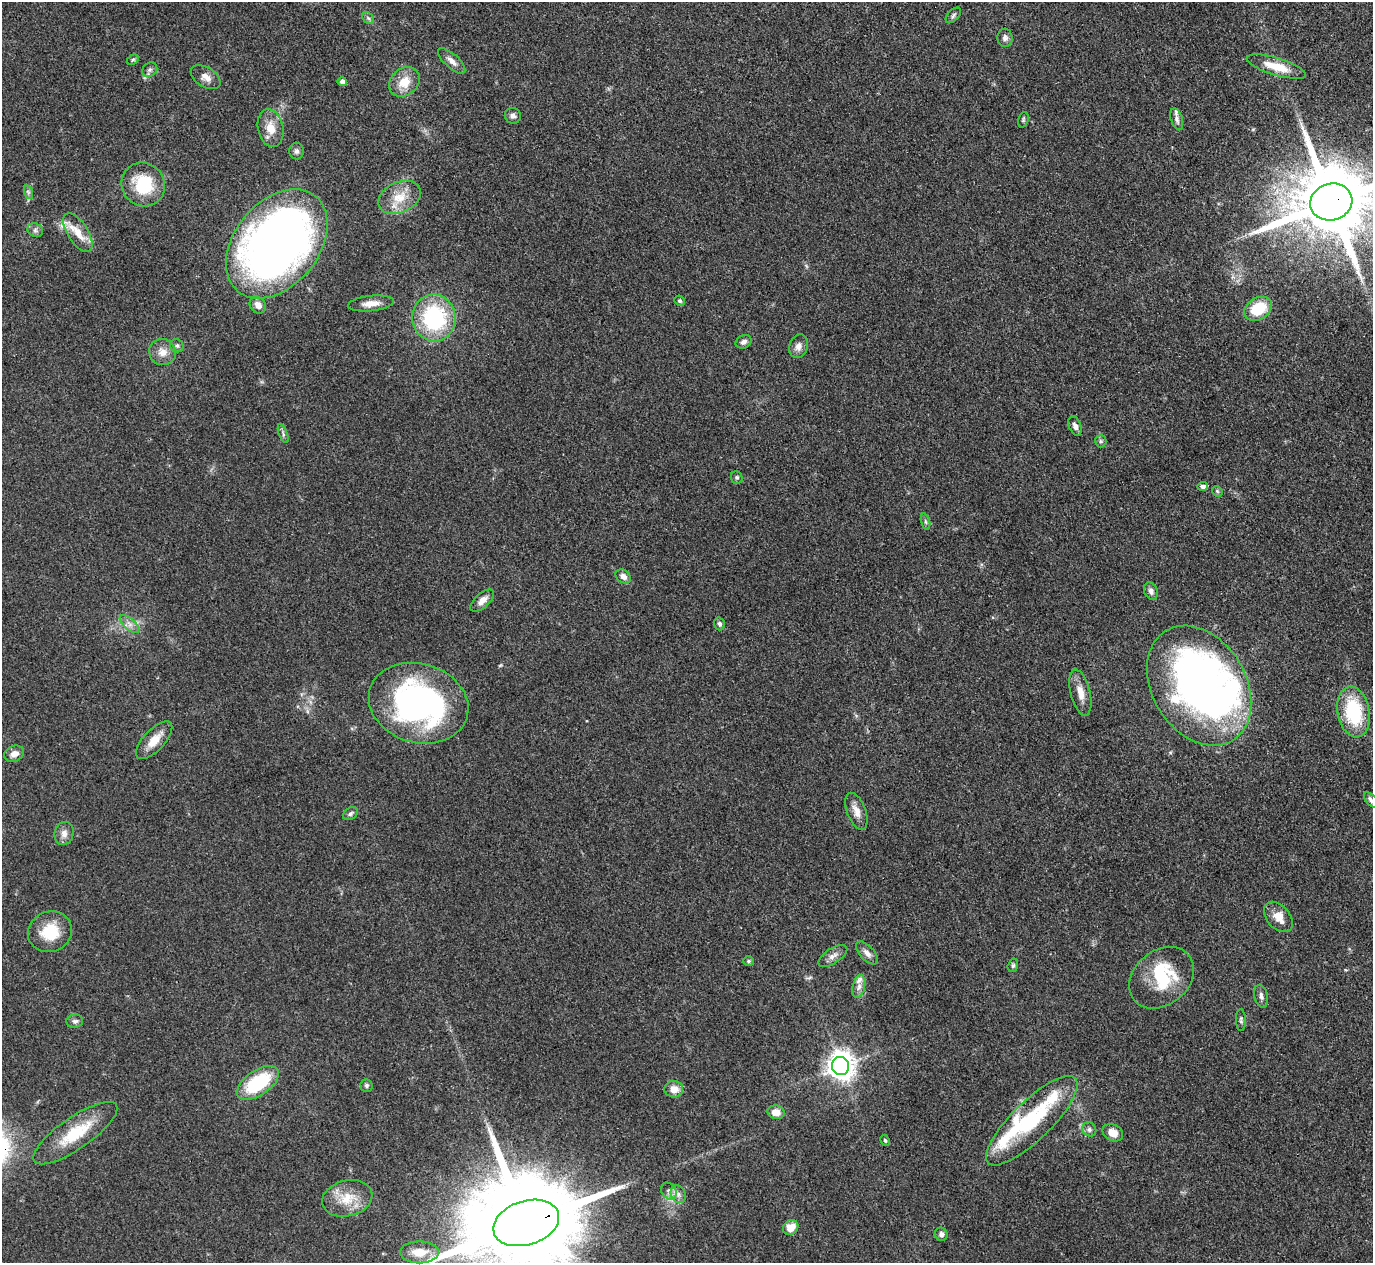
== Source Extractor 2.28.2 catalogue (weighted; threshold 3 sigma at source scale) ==
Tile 10 of 4 x 4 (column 2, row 3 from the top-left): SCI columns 1374-2744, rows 1412-2672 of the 5487 x 5475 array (HDU 1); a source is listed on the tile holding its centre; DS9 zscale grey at full resolution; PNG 1375 x 1265 px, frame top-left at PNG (2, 2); each listed source drawn as its Kron ellipse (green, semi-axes under 4 px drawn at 4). Shown black and unused: <1% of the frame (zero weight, under 3 of 4 exposures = <1% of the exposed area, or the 3 px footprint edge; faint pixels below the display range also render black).
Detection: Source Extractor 2.28.2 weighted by HDU 2 'WHT'; one run over the whole footprint, this tile lists its part. Background 0.0712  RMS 0.0053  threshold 0.0238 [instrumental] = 3 sigma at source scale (4.5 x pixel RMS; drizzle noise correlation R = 1.50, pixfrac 1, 0.05/0.05 arcsec/px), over >= 5 px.
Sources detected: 89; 1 inside a brighter object's white glare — neither listed nor drawn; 7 inside a brighter listed object's ellipse — not listed separately; the other 81 listed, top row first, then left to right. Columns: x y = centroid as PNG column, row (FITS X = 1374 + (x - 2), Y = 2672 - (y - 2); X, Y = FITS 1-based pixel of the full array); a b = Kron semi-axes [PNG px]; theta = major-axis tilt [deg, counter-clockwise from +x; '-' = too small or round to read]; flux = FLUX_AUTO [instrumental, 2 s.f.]
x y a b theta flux
953 15 9 5 47 1.3
368 18 6 5 - 1.1
1005 38 9 7 -84 1.9
133 60 6 4 29 0.85
452 61 17 7 -42 3.6
1276 67 31 8 -17 12
150 70 8 6 42 1.6
206 77 16 9 -31 4.1
342 81 4 4 - 2.5
404 82 17 13 40 10
513 116 8 8 - 2
1177 119 11 6 -73 1.9
1023 120 8 5 73 0.92
271 128 19 12 -77 8.1
297 151 8 7 - 1.6
143 184 22 21 - 26
28 192 7 4 -72 1.1
400 197 22 15 24 12
1331 202 21 18 17 7300
35 230 8 6 -26 1.6
78 232 22 10 -58 8.4
277 244 61 42 51 420
680 301 5 4 - 0.95
371 304 23 7 6 5.4
258 305 9 7 -50 3.7
1258 309 15 10 31 20
434 318 23 21 -85 55
744 342 8 6 26 2.3
177 346 7 6 - 1.3
799 346 12 9 71 3.5
162 352 13 13 - 5.3
1075 426 10 6 -67 2.6
283 434 10 4 -68 1.2
1101 441 6 5 - 0.98
737 477 6 5 - 0.98
1203 486 5 4 - 2.1
1217 491 6 4 -45 0.84
926 522 8 3 -71 0.92
623 576 8 6 -35 3
1151 591 9 6 -68 2.2
482 600 14 7 42 4
129 624 12 5 -42 2.7
719 624 6 5 - 1.2
1199 686 64 47 -59 320
1080 693 23 9 -76 6.5
419 703 51 39 -16 150
1353 712 25 16 -79 35
154 740 24 10 47 8.2
14 754 10 7 24 3.6
1371 800 9 5 -49 1.8
856 811 19 9 -69 5.1
350 814 8 5 35 1.2
64 833 12 9 75 3.5
1278 917 17 11 -50 6.8
50 932 22 20 25 18
867 953 14 7 -46 3
833 956 16 7 33 3.2
749 961 5 5 - 0.88
1013 965 7 5 74 0.99
1161 978 36 27 39 30
859 986 11 6 76 2.9
1261 996 11 7 -78 2.3
1241 1020 11 5 -88 1.3
75 1021 8 6 13 1.6
841 1066 9 8 - 620
258 1083 24 12 34 34
366 1086 6 6 - 1
674 1089 9 8 - 5.9
776 1112 8 7 - 4.4
1032 1121 61 19 44 48
1089 1129 7 6 - 1.6
75 1133 50 16 35 24
1113 1133 11 8 -27 6.6
885 1141 6 4 -63 0.7
669 1191 9 7 -54 2.4
678 1194 9 7 -61 2.6
347 1198 25 18 14 14
526 1223 34 22 18 18000
791 1227 8 7 - 6.9
941 1234 7 6 - 1.9
419 1252 19 11 0 9.6
Overlapping masked pixels (flux is a lower limit): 3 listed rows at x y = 1331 202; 1032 1121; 526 1223
Isophote crosses this tile's border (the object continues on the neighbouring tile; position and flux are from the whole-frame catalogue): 3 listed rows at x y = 1331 202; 1371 800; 526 1223